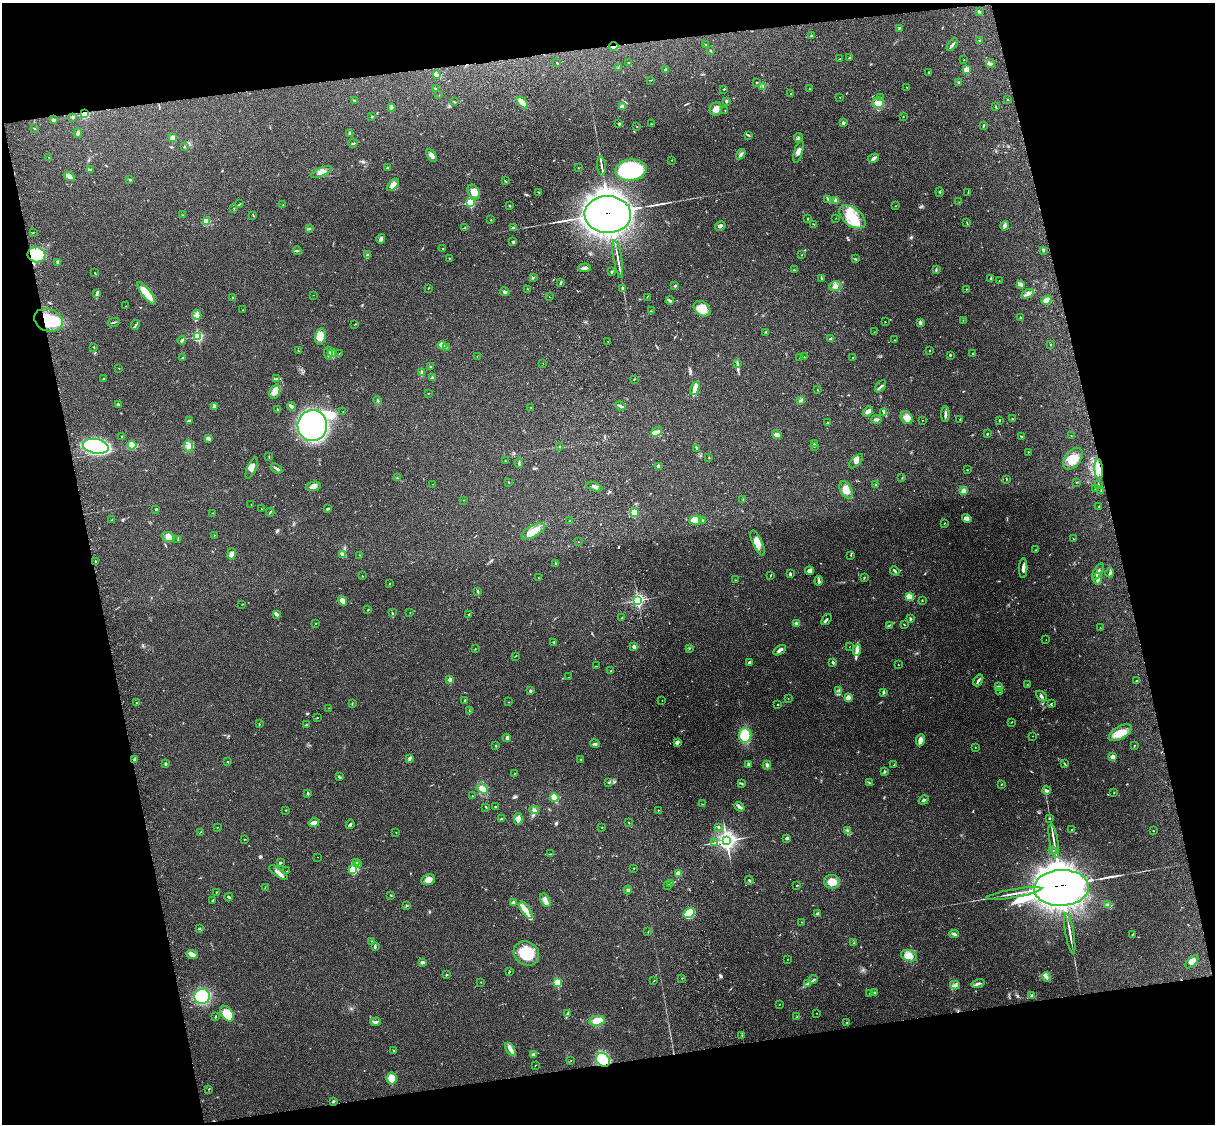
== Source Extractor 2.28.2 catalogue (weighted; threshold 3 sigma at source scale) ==
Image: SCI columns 119-4967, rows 165-4651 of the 5088 x 4928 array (HDU 1 of 3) = the unmasked area's bounding box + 8 px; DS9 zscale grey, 4 x 4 block average (1 PNG px = mean of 4 x 4 image px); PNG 1217 x 1126 px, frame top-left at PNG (2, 3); each listed source drawn as its Kron ellipse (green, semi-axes under 4 px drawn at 4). Shown black and unused: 25% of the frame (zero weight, under 3 of 4 exposures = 6% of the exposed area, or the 3 px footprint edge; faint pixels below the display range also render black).
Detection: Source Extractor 2.28.2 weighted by HDU 2 'WHT'. Background 0.24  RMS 0.0087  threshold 0.0389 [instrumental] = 3 sigma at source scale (4.5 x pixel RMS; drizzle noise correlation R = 1.50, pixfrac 1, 0.05/0.05 arcsec/px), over >= 5 px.
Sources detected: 587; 5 too faint to see at this stretch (4 x 4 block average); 11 inside a brighter object's white glare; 3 long thin detections or spike segments (spike, bleed or trail) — neither listed nor drawn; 13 coinciding with a brighter row at this scale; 24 inside a brighter listed object's ellipse — not listed separately; of the other 531, all 500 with FLUX_AUTO >= 1.13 (the completeness limit of this list) listed and drawn (31 fainter detections not listed), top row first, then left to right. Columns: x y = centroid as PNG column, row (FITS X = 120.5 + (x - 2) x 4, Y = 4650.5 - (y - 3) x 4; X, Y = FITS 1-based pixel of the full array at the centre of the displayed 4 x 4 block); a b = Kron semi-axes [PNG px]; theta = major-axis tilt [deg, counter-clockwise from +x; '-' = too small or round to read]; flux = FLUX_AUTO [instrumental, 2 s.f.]
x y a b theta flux
979 11 2 2 - 11
899 28 3 2 - 3.4
811 36 2 2 - 19
980 40 2 2 - 3.7
706 44 2 2 - 1.8
952 45 7 3 53 11
614 46 4 2 - 9.1
711 50 2 2 - 2.1
849 58 2 2 - 4.6
840 59 3 2 - 5.3
964 60 2 2 - 1.7
629 62 2 2 - 5.8
557 63 2 2 - 4
991 64 4 2 - 7.3
618 68 2 2 - 1.2
666 70 3 2 - 11
966 70 2 2 - 160
929 72 2 2 - 2.3
437 75 3 2 - 4.2
650 80 3 2 - 1.7
757 82 3 2 - 3
959 82 2 2 - 8.6
763 86 3 2 - 3.1
907 87 2 2 - 1.5
436 89 3 2 - 9
724 89 2 2 - 9
809 89 2 2 - 1.5
791 94 2 2 - 2.8
439 95 2 2 - 1.1
840 97 2 2 - 3.4
880 97 2 2 - 2.8
1008 99 2 2 - 9.1
354 101 4 2 - 4.8
726 101 3 2 - 8.6
455 102 2 2 - 2.2
522 103 7 3 -45 43
878 103 5 5 - 53
622 107 4 4 - 23
996 107 3 2 - 2.2
391 108 2 2 - 1.7
716 109 7 6 - 29
725 110 2 2 - 2.4
84 114 2 2 - 440
73 117 3 2 - 4.8
372 117 2 2 - 4
903 117 2 2 - 1.9
53 120 2 2 - 42
843 123 2 2 - 38
619 124 3 2 - 6
651 124 2 2 - 2.6
637 126 2 2 - 2.1
984 126 3 2 - 4.5
34 128 3 2 - 2.4
78 133 5 2 - 8.1
350 133 3 2 - 8.7
748 135 3 2 - 4.8
173 138 2 2 - 170
798 138 5 2 - 7.5
353 143 4 2 - 7.5
184 147 2 2 - 3.2
798 151 11 4 74 26
741 154 5 2 - 8.7
432 155 7 3 -60 25
49 157 2 2 - 1.4
873 158 6 3 27 13
672 160 2 2 - 2.4
602 166 10 2 -85 14
388 167 3 2 - 4.5
578 168 3 2 - 1.4
90 169 2 2 - 4.8
631 170 15 10 6 460
321 172 11 3 21 27
69 176 6 3 -31 27
130 180 3 2 - 5.9
505 181 2 2 - 3.2
393 185 7 3 45 29
474 192 8 5 -59 49
539 192 3 2 - 3.3
939 192 5 2 - 2.8
968 192 2 2 - 1.9
828 200 2 2 - 2.9
836 200 2 2 - 88
959 202 2 2 - 1.3
470 203 2 2 - 590
240 204 3 2 - 3.4
283 205 2 2 - 1.8
509 205 2 2 - 5
896 206 2 2 - 1.8
234 208 2 2 - 3.3
608 214 23 18 -2 22000
183 215 3 2 - 3.3
253 215 2 2 - 2.9
852 217 15 9 -38 130
836 218 2 2 - 1.5
808 219 2 2 - 3.7
491 220 2 2 - 1.9
206 221 2 2 - 280
967 223 3 2 - 2.7
814 224 2 2 - 2.6
720 226 5 3 - 12
1004 226 5 3 - 14
513 227 3 2 - 6.5
465 228 3 2 - 4.4
309 229 2 2 - 2.8
33 233 2 2 - 2.2
381 239 5 4 - 13
513 242 3 2 - 3.5
443 249 3 2 - 3.1
297 251 4 2 - 4.8
1044 251 2 2 - 2.2
37 255 9 7 -13 240
367 255 3 2 - 6.4
802 255 2 2 - 2.2
449 258 2 2 - 6.3
618 259 19 2 -80 21
855 259 3 2 - 4.9
58 262 2 2 - 40
584 268 6 3 1 16
794 270 2 2 - 2.1
936 270 3 2 - 4.6
612 272 2 2 - 7
95 273 2 2 - 2.6
533 277 2 2 - 2.2
821 278 2 2 - 4.3
990 278 4 2 - 4.9
999 281 2 2 - 1.1
561 283 4 2 - 5.3
1020 284 4 2 - 9.1
675 286 3 2 - 4.9
835 286 6 5 - 20
428 288 2 2 - 1.4
623 288 3 2 - 4.2
528 289 2 2 - 2
966 289 2 2 - 1.7
505 292 5 3 - 9.9
97 293 4 3 - 8
146 293 14 4 -52 140
1028 294 6 2 28 14
313 295 2 2 - 1.4
549 297 2 2 - 2
647 297 2 2 - 1.9
233 298 3 2 - 4.3
1047 300 5 2 - 11
670 301 4 3 - 9.4
125 306 2 2 - 1.2
702 309 9 7 -36 88
243 310 2 2 - 2.1
651 311 2 2 - 2.4
197 315 5 4 - 17
1021 318 3 2 - 5.1
48 320 14 11 -20 210
963 320 2 2 - 1.9
114 322 6 2 12 6.7
885 322 2 2 - 2
920 323 3 3 - 7.7
355 324 3 2 - 2.2
135 325 5 2 - 6.5
766 332 3 2 - 3.9
874 332 2 2 - 1.5
198 336 2 2 - 600
320 336 8 5 79 45
831 338 3 2 - 3.7
182 340 4 2 - 7.6
894 340 2 2 - 1.5
608 341 2 2 - 1.3
1050 344 2 2 - 1.9
442 345 4 4 - 54
94 347 3 2 - 3.4
446 348 2 2 - 3.5
298 351 2 2 - 2.5
929 351 2 2 - 5.1
328 353 7 3 -84 14
332 353 4 3 - 14
339 353 2 2 - 1.6
973 353 3 2 - 3
950 355 3 2 - 4.3
477 357 2 2 - 1.3
804 357 2 2 - 1.5
853 357 2 2 - 4.6
183 358 3 2 - 4.2
800 358 2 2 - 1.2
543 363 2 2 - 1.8
737 363 3 2 - 4.1
430 367 2 2 - 3.4
119 368 2 2 - 1.6
421 373 3 3 - 6.4
104 378 2 2 - 2.4
432 378 2 2 - 36
276 379 3 2 - 4.2
634 379 2 2 - 3.5
881 386 7 2 49 10
695 388 7 4 68 33
817 390 3 2 - 2.5
275 392 7 5 71 38
428 393 2 2 - 2.1
378 400 4 2 - 7.4
801 400 4 2 - 6.6
118 404 3 2 - 6.2
214 406 4 3 - 17
291 406 4 2 - 20
620 406 6 2 -22 15
531 407 2 2 - 1.6
277 409 3 2 - 3.5
343 411 2 2 - 1.9
868 412 6 3 44 21
884 413 4 3 - 8.6
945 414 8 2 89 13
907 418 7 5 -53 32
876 419 5 3 - 9.5
960 419 2 2 - 2.3
1012 419 3 2 - 3.8
923 420 2 2 - 3
999 420 3 2 - 3.9
189 421 4 2 - 6.1
828 423 3 2 - 4.2
312 426 15 15 - 1800
657 432 6 3 37 19
987 434 2 2 - 11
777 435 5 4 - 19
1071 435 2 2 - 1.5
1021 436 3 2 - 3.6
122 437 2 2 - 16
208 438 3 2 - 6.7
814 444 2 2 - 3.8
132 445 4 3 - 120
96 446 13 7 -11 710
189 446 6 3 -86 17
560 446 2 2 - 2.7
814 447 2 2 - 2.1
696 448 4 2 - 7.5
1028 452 2 2 - 1.7
269 457 3 2 - 2.3
709 458 2 2 - 2.3
1073 459 12 8 53 71
505 461 2 2 - 2.2
856 461 9 4 46 21
519 463 4 2 - 6.1
659 466 3 3 - 15
252 468 11 4 66 30
276 469 6 2 -33 12
1099 469 10 4 -85 48
967 470 2 2 - 2.2
397 478 3 2 - 4.2
902 478 2 2 - 2.7
1006 479 3 2 - 3.1
508 482 2 2 - 2.9
1077 482 2 2 - 1.9
433 484 2 2 - 1.5
1098 484 2 2 - 2.7
876 485 2 2 - 3.1
313 486 7 4 13 23
595 487 8 2 -16 13
1096 489 2 2 - 2.4
846 490 9 5 -63 51
963 490 4 4 - 17
1101 491 2 2 - 2.9
743 499 2 2 - 2.4
464 500 2 2 - 1.7
251 504 2 2 - 1.9
1099 507 2 2 - 2.7
156 509 3 2 - 4.3
261 509 2 2 - 1.9
328 509 2 2 - 11
270 512 4 2 - 3.8
634 512 2 2 - 280
213 513 2 2 - 2.3
967 518 5 3 - 42
112 519 3 2 - 3.5
696 520 6 4 10 70
569 521 2 2 - 2.3
702 521 3 3 - 6.5
944 523 2 2 - 2.6
533 531 13 6 29 53
214 535 2 2 - 1.6
168 537 6 5 - 48
1073 538 2 2 - 2.3
178 540 2 2 - 3
578 542 2 2 - 1.6
758 543 13 5 -66 38
1036 550 2 2 - 2.4
231 554 6 4 80 15
343 555 2 2 - 3.7
359 555 2 2 - 1.6
851 555 2 2 - 3.1
95 562 3 2 - 3.8
555 563 3 2 - 3.7
1023 568 10 3 88 19
810 571 4 3 - 19
895 571 5 2 - 9.8
1098 571 9 2 61 15
1110 573 4 3 - 9.7
790 574 3 2 - 9.7
771 575 3 2 - 2.5
362 576 2 2 - 1.8
864 577 2 2 - 2.7
538 578 2 2 - 2.5
1098 579 6 4 89 17
735 580 2 2 - 1.7
819 581 4 3 - 10
390 584 2 2 - 2.9
478 591 3 2 - 7.4
909 597 3 2 - 100
638 600 3 3 - 790
922 600 2 2 - 2
342 601 5 4 - 24
242 604 2 2 - 2
368 610 2 2 - 3.3
392 613 3 2 - 5.3
410 613 2 2 - 1.5
276 614 3 2 - 22
469 615 3 2 - 4.7
622 617 2 2 - 2
910 618 2 2 - 3.4
826 619 6 2 52 9.7
316 623 2 2 - 1.6
797 623 3 2 - 15
889 625 3 2 - 4
904 625 2 2 - 2.7
1100 627 2 2 - 1.1
1046 640 2 2 - 1.2
554 642 3 2 - 4
850 646 2 2 - 1.2
634 647 2 2 - 64
689 648 2 2 - 2.4
475 649 2 2 - 1.5
780 650 7 3 33 17
857 650 6 3 83 18
515 656 2 2 - 1.9
833 662 2 2 - 11
749 663 3 2 - 8.2
898 665 2 2 - 3.1
597 666 2 2 - 2
611 671 2 2 - 3.5
568 677 2 2 - 1.2
450 679 2 2 - 74
978 680 6 2 59 12
1137 681 2 2 - 4.7
1027 684 2 2 - 1.5
999 687 4 3 - 7.2
839 690 3 2 - 5.4
530 691 2 2 - 27
884 692 3 2 - 11
999 692 2 2 - 1.1
1041 696 6 2 -42 8.9
788 698 2 2 - 1.2
848 698 2 2 - 130
465 700 2 2 - 7
662 700 2 2 - 1.7
508 702 2 2 - 1.5
136 703 2 2 - 2.7
352 703 2 2 - 1.9
1051 703 2 2 - 4.2
778 704 2 2 - 2.8
329 708 2 2 - 1.2
469 711 2 2 - 2.6
317 718 2 2 - 3.5
1011 722 2 2 - 2.3
259 724 2 2 - 3.5
306 724 2 2 - 3.6
1120 733 13 6 30 74
745 735 7 6 - 170
1032 736 2 2 - 1.4
507 738 4 3 - 7.8
920 740 6 4 81 30
677 743 4 2 - 8.5
595 744 5 2 - 6.7
1134 745 3 2 - 3
496 746 2 2 - 4.5
975 747 2 2 - 1.6
1112 757 2 2 - 100
410 758 4 3 - 8.3
134 759 3 3 - 8
581 759 2 2 - 2
227 762 3 2 - 2.9
165 764 3 2 - 6.1
748 764 4 2 - 6.8
1065 764 2 2 - 2.1
767 765 4 3 - 11
894 765 3 2 - 3.9
885 771 2 2 - 19
514 774 2 2 - 1.9
339 777 3 2 - 6.4
609 782 2 2 - 2.6
741 783 3 2 - 3.4
870 783 2 2 - 2.1
1001 784 3 2 - 3.1
482 789 6 3 -44 49
1046 790 4 2 - 12
308 793 2 2 - 7.9
1114 793 2 2 - 2.9
472 796 2 2 - 1.9
554 798 5 2 - 98
924 800 5 2 - 8
703 804 2 2 - 1.3
495 806 2 2 - 5.4
486 807 2 2 - 3.7
739 807 5 3 - 14
286 810 2 2 - 1.4
534 810 5 3 - 10
658 810 2 2 - 4.6
502 818 3 2 - 4.3
1049 818 2 2 - 3.4
518 819 6 2 78 13
314 823 5 2 - 48
629 823 3 2 - 2.8
350 824 5 2 - 8.1
217 827 2 2 - 2.5
602 827 2 2 - 1.6
718 827 2 2 - 4.5
1071 829 2 2 - 2.1
848 831 4 2 - 8.1
1153 831 2 2 - 1.7
200 832 3 2 - 2.6
396 833 2 2 - 1.3
787 838 3 2 - 7.5
244 839 2 2 - 2.5
727 841 4 4 - 2200
1054 841 17 2 -80 25
714 843 3 2 - 5.4
1052 850 3 2 - 4.8
550 854 3 2 - 3
318 857 2 2 - 1.2
280 862 4 2 - 4.3
356 862 3 3 - 8.3
359 865 3 2 - 7.3
634 868 2 2 - 2.2
353 870 3 2 - 370
287 871 2 2 - 1.6
278 873 11 3 -34 22
678 873 2 2 - 120
428 880 7 5 11 31
749 880 4 3 - 6.6
832 882 8 7 - 59
671 883 3 2 - 3.9
667 885 2 2 - 2.5
797 886 2 2 - 8.6
265 887 3 2 - 1.5
1061 888 27 18 2 14000
628 890 4 3 - 7.7
216 892 2 2 - 3.7
1014 894 28 2 10 36
391 895 2 2 - 3.7
229 897 4 2 - 6.8
213 900 3 2 - 4.1
545 900 7 4 -58 25
513 903 3 2 - 23
1108 905 4 3 - 9.4
406 906 3 2 - 3.3
526 910 10 3 -58 45
689 913 6 4 34 180
818 914 4 3 - 9.2
801 922 2 2 - 1.8
199 929 2 2 - 2.8
648 932 3 2 - 1.8
954 934 4 2 - 8.1
1070 934 20 2 -80 25
1133 934 3 2 - 2.6
372 941 2 2 - 2.2
854 943 2 2 - 2.6
375 946 4 2 - 5.5
526 953 13 11 -36 160
192 954 6 4 -22 24
909 956 8 5 -18 67
787 959 2 2 - 1.4
422 962 3 3 - 11
1192 962 8 4 46 25
509 972 3 2 - 3.1
446 975 2 2 - 11
1046 977 5 3 - 12
682 978 2 2 - 2.1
813 980 4 2 - 6.8
654 981 2 2 - 2.8
481 982 2 2 - 1.7
557 982 2 2 - 290
808 983 2 2 - 4.7
978 984 6 2 15 15
955 985 5 2 - 9.8
870 993 2 2 - 1.8
874 993 3 2 - 4.7
202 996 7 7 - 250
1032 996 3 3 - 11
780 1004 2 2 - 1.5
568 1013 3 3 - 7.1
817 1013 2 2 - 1.5
227 1014 9 5 -52 98
216 1016 2 2 - 2.8
797 1017 2 2 - 2.2
597 1021 8 4 8 68
376 1022 5 2 - 9.2
847 1022 2 2 - 2.6
742 1035 2 2 - 2.2
511 1049 7 3 -55 24
394 1050 2 2 - 5.1
533 1055 3 3 - 13
571 1060 2 2 - 1.5
603 1060 7 6 - 300
535 1065 3 2 - 2.1
392 1079 6 5 - 56
209 1089 3 2 - 2.8
334 1101 3 2 - 4.5
Overlapping masked pixels (flux is a lower limit): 8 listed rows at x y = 614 46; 84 114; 608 214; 37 255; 48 320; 1099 469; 1061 888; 603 1060
Diffuse or blended objects may show on this block-average render without a row.